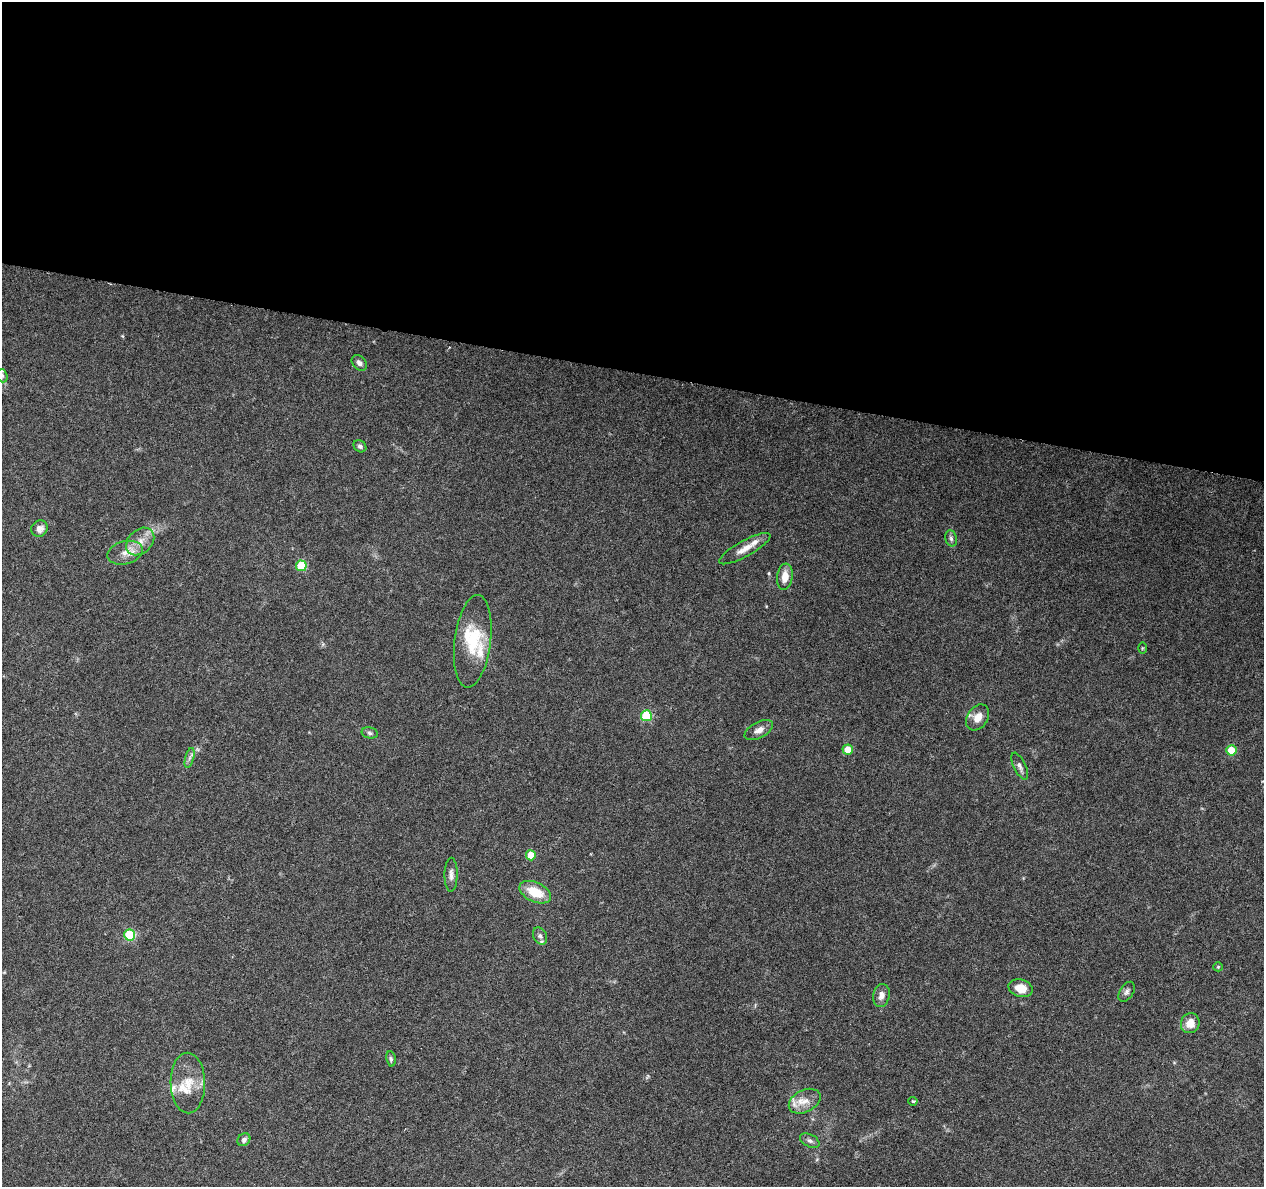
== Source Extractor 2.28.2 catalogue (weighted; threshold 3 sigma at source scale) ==
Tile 3 of 4 x 4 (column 3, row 1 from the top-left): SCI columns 2523-3784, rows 3780-4964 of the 5053 x 5249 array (HDU 1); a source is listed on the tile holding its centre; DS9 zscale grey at full resolution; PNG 1266 x 1189 px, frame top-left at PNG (2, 2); each listed source drawn as its Kron ellipse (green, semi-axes under 4 px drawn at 4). Shown black and unused: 31% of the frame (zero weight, under 3 of 6 exposures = <1% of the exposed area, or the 3 px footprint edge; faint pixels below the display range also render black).
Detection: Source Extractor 2.28.2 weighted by HDU 2 'WHT'; one run over the whole footprint, this tile lists its part. Background 0.0918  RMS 0.0031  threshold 0.0126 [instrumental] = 3 sigma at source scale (4.09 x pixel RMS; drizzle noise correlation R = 1.36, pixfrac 0.8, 0.0396/0.0396 arcsec/px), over >= 5 px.
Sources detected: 43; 7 inside a brighter listed object's ellipse — not listed separately; the other 36 listed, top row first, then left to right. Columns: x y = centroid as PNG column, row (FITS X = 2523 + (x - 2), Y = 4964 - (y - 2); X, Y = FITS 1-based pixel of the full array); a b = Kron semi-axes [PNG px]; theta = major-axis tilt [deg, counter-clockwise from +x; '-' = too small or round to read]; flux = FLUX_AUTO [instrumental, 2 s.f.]
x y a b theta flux
359 363 9 6 -49 1
2 376 7 5 -71 0.6
360 446 7 5 -41 0.8
39 529 8 8 - 1.9
951 538 8 6 -73 0.78
140 541 16 12 44 3.6
745 549 29 8 29 3.3
125 553 18 11 15 3.3
301 566 5 5 - 13
785 577 13 7 82 3.3
473 641 46 18 83 11
1142 648 6 4 89 0.29
646 716 5 5 - 17
978 717 14 10 56 3.3
759 730 15 8 28 1.9
370 733 8 5 -11 0.69
848 750 5 5 - 4.7
1231 750 5 5 - 8.8
190 758 10 4 75 0.85
1020 766 14 6 -65 1.3
531 855 5 5 - 6.5
451 875 17 6 89 1.5
535 892 17 10 -25 7.1
130 935 5 5 - 18
540 936 9 6 -60 0.94
1218 967 5 4 - 0.33
1021 988 12 8 -17 3.8
1127 992 11 6 58 0.98
881 995 11 8 78 1.7
1190 1023 10 9 - 3.7
391 1059 7 4 -80 0.51
188 1083 30 17 -89 6.6
805 1101 17 11 27 3.6
913 1101 5 3 - 0.51
244 1140 7 6 - 0.98
810 1141 10 6 -26 0.97
Isophote crosses this tile's border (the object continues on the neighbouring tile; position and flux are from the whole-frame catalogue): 1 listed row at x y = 2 376